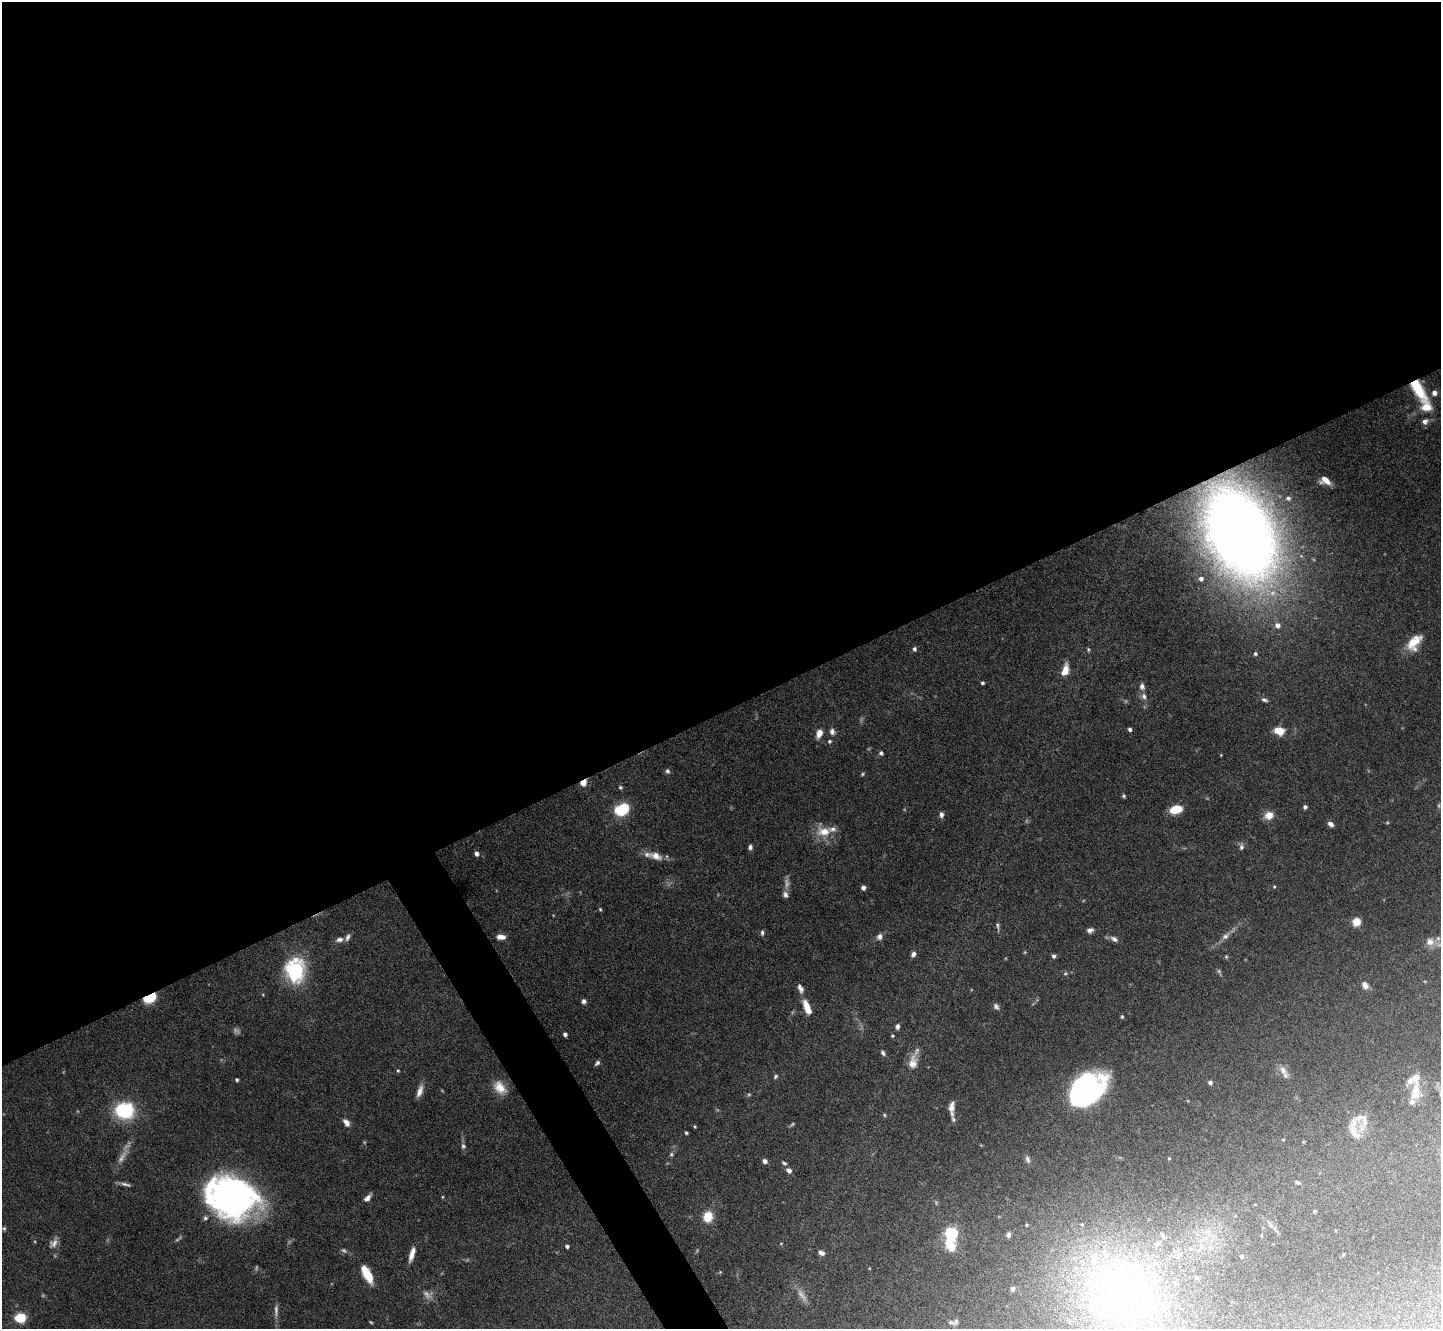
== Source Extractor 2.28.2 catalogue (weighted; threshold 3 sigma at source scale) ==
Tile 2 of 4 x 4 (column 2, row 1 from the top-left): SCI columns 1441-2879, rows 4133-5459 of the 5758 x 5748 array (HDU 1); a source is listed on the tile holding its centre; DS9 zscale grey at full resolution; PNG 1443 x 1331 px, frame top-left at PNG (2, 2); no overlay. Shown black and unused: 55% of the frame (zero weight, under 5 of 10 exposures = <1% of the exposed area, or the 3 px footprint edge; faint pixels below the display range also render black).
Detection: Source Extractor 2.28.2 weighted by HDU 2 'WHT'; one run over the whole footprint, this tile lists its part. Background 0.0974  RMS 0.0027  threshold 0.0112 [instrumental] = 3 sigma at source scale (4.09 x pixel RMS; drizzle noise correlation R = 1.36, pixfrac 0.8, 0.05/0.05 arcsec/px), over >= 5 px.
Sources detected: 173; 23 too faint to see at this stretch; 1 inside a brighter object's white glare — not listed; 27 inside a brighter listed object's ellipse — not listed separately; the other 122 listed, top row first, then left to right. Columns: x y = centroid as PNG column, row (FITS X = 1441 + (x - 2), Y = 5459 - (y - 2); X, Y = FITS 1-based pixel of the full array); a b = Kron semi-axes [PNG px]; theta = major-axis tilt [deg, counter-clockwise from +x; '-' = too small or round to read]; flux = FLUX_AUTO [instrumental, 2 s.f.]
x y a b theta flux
1418 389 30 11 -59 11
1434 393 7 6 - 1.3
1425 421 9 7 25 1.2
1325 480 11 7 -23 2.9
1241 536 94 64 -65 270
1277 625 7 7 - 1.6
1414 643 20 12 53 5.8
914 649 5 5 - 0.72
1088 649 6 4 -61 0.34
1255 654 6 5 - 0.57
1065 670 15 8 73 3.1
982 683 3 3 - 0.46
1142 686 9 6 -80 1.1
1144 696 9 7 -68 1.2
1264 700 9 5 -20 0.76
1130 729 5 4 - 0.64
1279 731 9 7 -15 4.8
832 732 10 8 -77 1.2
819 733 10 6 68 2.7
829 741 5 5 - 0.46
881 753 6 5 - 0.58
1221 755 3 2 - 0.19
667 771 6 5 - 0.74
583 783 8 7 - 2
620 787 6 5 - 0.45
1124 796 5 4 - 0.42
1305 807 5 5 - 0.65
622 809 13 10 30 13
1176 809 11 7 14 5.9
941 815 7 5 -89 0.95
1269 815 7 6 - 4
1330 824 7 5 -41 1.2
824 831 21 16 -24 5.4
1241 846 10 6 -89 0.83
750 847 6 5 - 0.75
476 853 5 4 - 1.1
656 856 18 10 -20 3.1
1274 887 4 4 - 0.29
863 888 4 4 - 1.3
785 895 9 7 -66 1
600 909 5 4 - 0.33
1356 922 5 5 - 7.4
998 926 13 5 -85 0.68
1090 930 8 6 15 1
762 933 8 5 88 0.63
1226 936 14 7 41 1.7
501 937 8 5 -4 2
879 937 9 7 51 1.2
1114 939 10 6 -28 1.1
339 940 10 6 7 1.2
1430 942 13 12 - 2.4
913 954 6 5 - 1
1054 956 5 4 - 0.72
1226 957 6 4 -68 0.36
296 970 12 10 -86 47
1219 972 10 5 -62 0.56
1065 973 6 5 - 0.38
1365 985 8 6 -59 1.8
800 988 12 6 -67 1.4
150 998 11 6 28 11
584 1001 5 5 - 0.83
996 1006 9 6 -56 0.83
807 1007 13 6 -68 4.8
1122 1016 5 4 - 0.39
897 1026 6 5 - 0.86
565 1034 4 4 - 0.81
892 1036 5 5 - 0.36
883 1053 8 5 -59 0.71
913 1062 21 12 81 3.3
597 1063 7 5 44 0.64
1283 1070 16 8 -46 2.1
398 1071 5 4 - 0.36
775 1076 6 5 - 0.48
237 1080 4 3 - 0.48
1210 1082 4 4 - 0.84
500 1087 19 13 -49 4.2
1086 1090 33 23 40 66
420 1091 16 6 71 1.9
1415 1092 29 15 84 4.9
952 1108 17 6 89 2.1
124 1110 14 12 -3 26
884 1115 6 4 -27 0.35
346 1122 10 6 -52 1.6
1365 1122 28 10 62 3
695 1126 4 3 - 0.28
1354 1132 24 14 -54 3.3
686 1133 3 3 - 0.43
1283 1139 5 3 - 0.24
1303 1142 5 3 - 0.19
463 1146 8 6 -81 0.77
671 1154 6 6 - 0.48
1169 1158 4 4 - 0.28
1028 1159 11 6 -71 0.84
765 1161 5 4 - 1.1
784 1163 7 5 -37 0.55
789 1170 6 5 - 1.3
1298 1182 6 5 - 0.44
125 1184 18 4 -12 1.1
442 1197 5 3 - 0.27
368 1198 10 5 48 1.4
232 1199 47 33 -28 100
1315 1211 4 4 - 0.4
708 1216 7 6 - 7.7
1027 1225 5 4 - 0.35
4 1228 6 5 - 0.43
951 1233 6 6 - 44
1008 1235 8 6 73 0.91
53 1243 16 9 55 1.7
781 1243 4 3 - 0.2
950 1245 18 14 -51 5.3
567 1246 4 4 - 0.67
821 1253 7 5 -28 1.3
1343 1255 6 3 48 0.25
411 1256 14 6 80 1.9
1241 1256 3 3 - 0.43
869 1268 4 3 - 0.2
720 1272 5 4 - 0.28
368 1275 17 9 -61 5.6
1013 1289 5 5 - 0.97
1121 1291 114 86 -37 110
20 1318 6 6 - 17
951 1322 8 6 -17 0.65
Overlapping masked pixels (flux is a lower limit): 3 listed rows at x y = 1418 389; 583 783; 150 998
Isophote crosses this tile's border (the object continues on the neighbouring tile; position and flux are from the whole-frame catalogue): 1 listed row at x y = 1121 1291